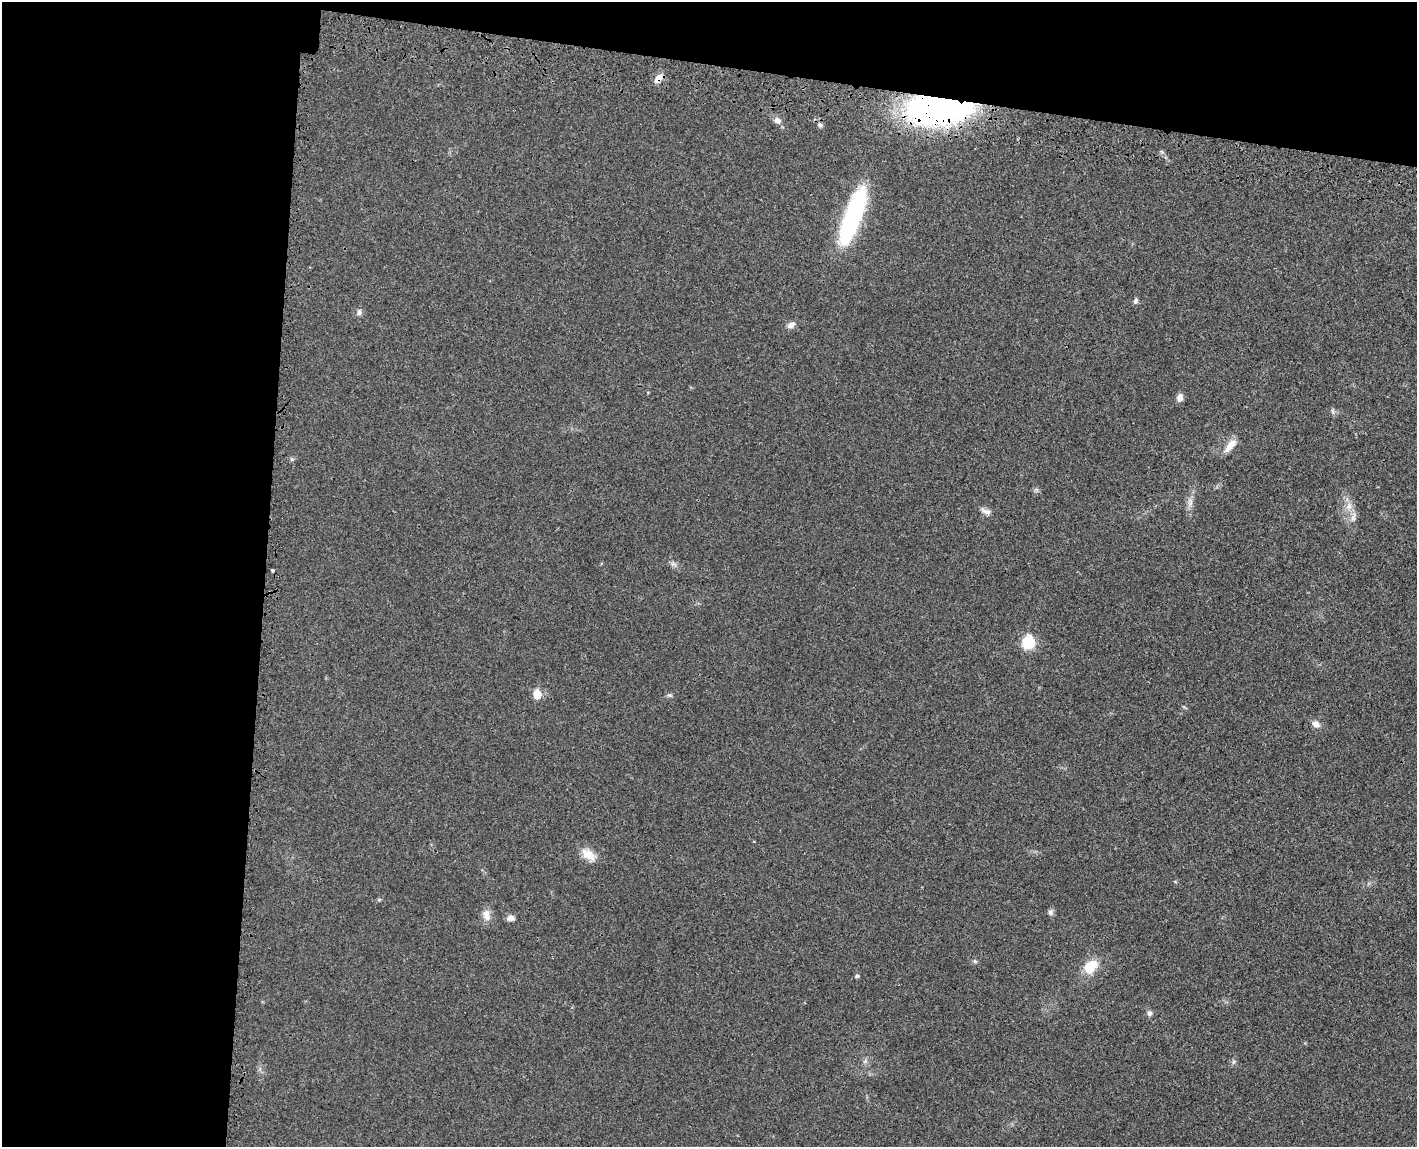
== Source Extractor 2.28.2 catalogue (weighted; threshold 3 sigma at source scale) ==
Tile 1 of 3 x 4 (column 1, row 1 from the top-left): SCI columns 186-1600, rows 3518-4662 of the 4726 x 4742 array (HDU 1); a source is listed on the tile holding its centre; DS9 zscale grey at full resolution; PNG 1419 x 1149 px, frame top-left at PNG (2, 2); no overlay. Shown black and unused: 25% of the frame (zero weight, under 3 of 4 exposures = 8% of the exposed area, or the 3 px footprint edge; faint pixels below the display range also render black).
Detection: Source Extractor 2.28.2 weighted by HDU 2 'WHT'; one run over the whole footprint, this tile lists its part. Background 0.021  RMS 0.0034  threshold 0.0152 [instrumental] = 3 sigma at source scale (4.5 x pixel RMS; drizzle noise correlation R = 1.50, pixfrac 1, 0.05/0.05 arcsec/px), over >= 5 px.
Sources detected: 34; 1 cosmic-ray / hot-pixel residue — not listed; the other 33 listed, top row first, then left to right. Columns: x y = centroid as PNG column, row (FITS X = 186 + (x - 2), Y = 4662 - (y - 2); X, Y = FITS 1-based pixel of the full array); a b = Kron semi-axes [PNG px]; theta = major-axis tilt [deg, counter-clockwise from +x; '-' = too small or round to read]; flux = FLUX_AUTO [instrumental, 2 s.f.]
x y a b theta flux
658 78 12 7 51 2.6
938 109 56 25 1 130
777 120 10 8 -32 1.8
820 125 7 6 - 0.96
853 215 62 16 69 44
1135 301 9 5 68 0.82
359 312 8 7 - 1.2
791 325 12 8 32 1.6
1180 397 8 6 78 2
1333 411 8 4 83 0.63
1230 446 23 8 48 3.5
292 459 6 5 - 0.57
1036 489 7 4 -19 0.62
1190 502 16 7 88 2.3
1349 506 12 9 76 2.9
986 511 15 7 -23 1.6
1353 517 17 6 73 1.9
674 564 9 4 -32 0.84
1028 642 13 11 78 10
537 694 6 5 - 8.7
669 695 8 5 -6 0.65
1316 724 10 8 -30 2
588 854 22 12 -35 4.4
379 900 6 4 -18 0.4
1050 912 9 7 68 1
486 915 15 9 -72 2.9
511 918 9 7 7 1.6
975 961 6 5 - 0.58
1090 967 21 14 46 6.9
857 976 5 5 - 0.76
1149 1013 7 7 - 1.1
865 1061 7 4 71 0.69
1233 1062 7 4 71 0.62
Overlapping masked pixels (flux is a lower limit): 3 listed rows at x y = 658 78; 938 109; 853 215